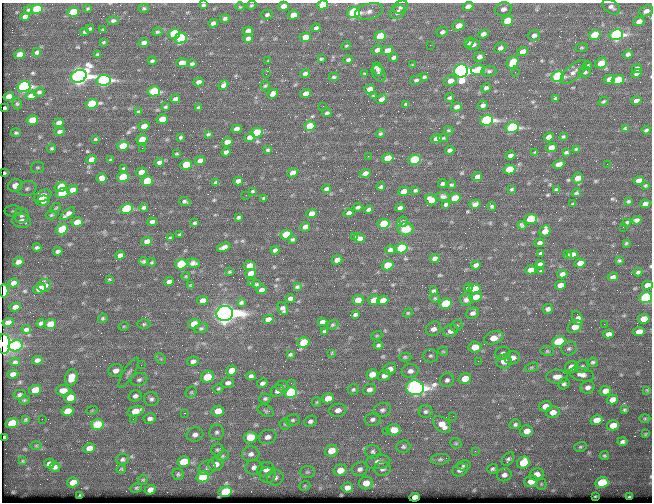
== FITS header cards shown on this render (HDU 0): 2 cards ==
NAXIS1  =                  650 / Width of table row in bytes
NAXIS2  =                  500 / Number of rows in table

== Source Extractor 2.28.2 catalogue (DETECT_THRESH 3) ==
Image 650 x 500 px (HDU 0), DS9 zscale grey, 1 PNG px = 1 image px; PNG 654 x 504 px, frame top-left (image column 1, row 500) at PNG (2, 3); each listed source drawn as its Kron ellipse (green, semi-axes under 4 px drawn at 4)
Background 357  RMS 1.2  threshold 3.63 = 3 sigma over >= 5 px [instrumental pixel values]
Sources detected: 525; of the 525, the 500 brightest by FLUX_AUTO listed and drawn (25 fainter detections omitted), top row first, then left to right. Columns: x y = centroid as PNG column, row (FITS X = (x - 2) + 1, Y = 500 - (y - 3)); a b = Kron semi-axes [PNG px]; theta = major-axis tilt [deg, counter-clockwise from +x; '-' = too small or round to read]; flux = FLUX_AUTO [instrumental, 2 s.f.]
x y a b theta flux
203 5 4 3 - 140
251 5 5 4 - 120
323 5 6 4 10 1600
283 6 5 4 - 600
240 7 5 4 - 85
400 7 8 6 28 230
468 7 5 4 - 740
611 7 10 6 -33 280
88 8 3 3 - 91
144 8 5 4 - 110
37 9 6 5 - 3900
503 9 8 7 - 480
28 10 4 3 - 110
369 11 14 8 16 500
646 11 7 5 22 370
73 12 6 4 17 1900
397 12 8 6 34 460
354 13 6 5 - 12000
267 15 6 5 - 200
293 15 5 4 - 860
25 17 5 4 - 370
225 18 5 4 - 170
113 20 5 4 - 160
507 21 6 5 - 1900
639 21 5 4 - 500
213 23 4 4 - 240
459 26 6 5 - 780
316 28 5 4 - 220
90 29 4 3 - 130
103 30 4 3 - 77
248 31 5 4 - 390
85 32 4 3 - 130
157 32 5 3 - 110
442 32 6 4 21 210
174 34 6 5 - 4500
483 34 5 4 - 320
534 35 6 5 - 310
595 35 6 5 - 2600
616 35 7 5 13 18000
380 36 6 4 17 3700
305 37 5 4 - 880
181 38 6 5 - 4800
248 38 5 4 - 270
104 42 4 2 - 85
144 43 5 4 - 380
469 43 5 4 - 150
473 44 6 5 - 340
430 45 2 2 - 120
346 46 5 3 - 89
500 48 6 5 - 290
582 48 6 3 8 94
377 50 6 4 16 360
387 50 6 4 21 730
37 52 4 4 - 190
523 52 5 4 - 710
97 54 4 3 - 100
628 54 5 4 - 240
19 55 5 4 - 910
393 57 4 3 - 200
479 57 5 5 - 290
321 59 4 3 - 110
348 60 5 4 - 220
152 61 4 3 - 130
268 61 3 2 - 71
513 62 7 5 50 2600
182 63 6 4 2 580
601 63 6 5 - 1300
192 64 4 3 - 170
412 65 4 3 - 70
587 66 5 3 - 190
378 69 7 4 -67 340
637 69 5 4 - 380
478 70 7 5 10 4100
461 71 7 6 - 51000
489 71 7 5 6 190
515 72 3 2 - 79
574 72 16 7 41 490
585 72 6 5 - 180
379 73 9 6 -56 320
266 74 3 2 - 100
305 74 5 4 - 250
364 74 4 3 - 88
637 74 5 4 - 360
79 76 8 6 22 61000
334 77 5 3 - 120
424 77 4 3 - 130
558 77 6 5 - 11000
609 79 6 4 15 860
104 80 7 5 7 20000
416 80 6 4 14 130
618 80 6 5 - 3200
450 81 6 5 - 540
199 82 5 4 - 350
223 85 5 4 - 330
265 86 5 3 - 100
24 87 6 5 - 18000
486 88 5 4 - 200
370 89 5 4 - 600
154 91 6 5 - 5400
39 92 5 4 - 160
273 94 5 4 - 360
306 94 5 4 - 710
9 96 5 4 - 860
31 96 5 4 - 460
373 96 3 3 - 84
449 98 4 3 - 140
555 98 4 3 - 130
175 99 5 4 - 280
381 99 6 4 29 430
603 101 5 3 - 120
636 101 5 4 - 400
17 104 5 4 - 110
92 104 6 5 - 3200
406 104 4 3 - 110
483 105 5 4 - 260
323 106 2 2 - 140
165 107 4 3 - 110
198 107 3 3 - 110
456 107 5 4 - 350
5 108 3 3 - 140
138 112 4 3 - 140
327 113 4 3 - 170
162 119 5 4 - 1600
32 120 6 4 16 1700
486 120 7 5 11 20000
59 123 5 4 - 470
144 126 5 4 - 850
310 126 6 4 17 1700
512 127 6 5 - 12000
236 129 5 4 - 340
625 129 4 3 - 120
448 130 5 3 - 95
646 130 4 3 - 130
59 131 5 4 - 220
16 133 5 4 - 140
257 133 6 5 - 3600
208 134 4 3 - 110
380 134 4 3 - 110
180 137 3 3 - 110
250 137 5 4 - 660
548 137 5 4 - 390
563 137 3 3 - 100
443 138 5 3 - 95
95 139 3 2 - 85
142 139 5 4 - 1200
436 139 5 4 - 530
227 142 5 4 - 610
123 146 6 4 17 2000
551 147 5 4 - 570
52 148 5 3 - 120
142 148 2 2 - 630
576 149 3 3 - 84
268 150 3 3 - 110
450 150 5 4 - 250
226 152 5 4 - 260
535 152 3 3 - 76
566 152 4 3 - 120
177 154 4 2 - 76
368 156 2 2 - 67
510 156 5 4 - 300
388 158 6 4 17 1700
91 159 5 4 - 450
110 160 4 3 - 97
414 160 6 5 - 4700
200 161 5 4 - 460
159 162 5 4 - 250
559 164 6 4 18 540
607 164 2 2 - 210
186 165 6 5 - 2100
37 167 6 5 - 140
124 168 4 3 - 110
509 170 6 5 - 3000
141 172 5 4 - 640
5 173 3 3 - 100
292 173 5 4 - 550
365 173 5 4 - 430
123 177 6 4 14 3100
477 177 5 4 - 360
102 178 5 5 - 510
578 178 6 5 - 880
147 181 6 5 - 2900
238 181 5 4 - 310
639 181 5 4 - 520
216 182 4 3 - 140
443 184 4 3 - 170
451 185 5 3 - 110
645 185 3 3 - 86
15 186 7 6 - 970
61 187 6 5 - 1900
381 187 4 3 - 150
27 188 9 7 18 290
326 189 4 4 - 190
512 189 4 3 - 100
556 189 3 3 - 110
72 190 6 4 17 550
415 190 4 3 - 130
253 191 4 3 - 87
404 191 5 4 - 980
62 193 6 5 - 3400
576 193 4 3 - 140
246 195 2 2 - 75
43 196 9 5 24 1300
443 197 7 4 -3 230
264 198 4 3 - 110
455 198 6 4 13 1700
431 200 6 5 - 920
43 201 7 5 13 410
185 201 6 3 -19 160
628 201 3 3 - 100
475 204 6 4 12 340
573 204 3 2 - 81
645 204 5 4 - 410
446 205 4 3 - 170
492 206 4 3 - 140
144 207 4 3 - 170
358 207 4 3 - 160
56 208 6 4 37 100
400 208 5 4 - 270
126 209 6 5 - 6500
369 209 4 4 - 200
13 211 8 6 -1 210
311 213 5 4 - 600
348 213 5 4 - 290
68 214 9 4 38 440
21 215 7 7 - 290
51 215 5 4 - 100
238 217 4 3 - 130
531 219 6 5 - 5100
637 220 5 4 - 260
21 221 9 7 -8 530
77 222 6 4 15 1100
152 222 5 4 - 250
403 222 5 5 - 200
627 222 4 3 - 120
195 223 4 3 - 120
384 224 6 5 - 2700
522 225 4 4 - 180
305 227 5 4 - 430
623 227 2 2 - 230
62 229 6 5 - 2400
405 229 8 6 -1 1100
545 231 6 5 - 700
286 234 6 5 - 2600
180 235 3 3 - 94
355 236 4 2 - 83
170 238 3 2 - 69
359 238 5 4 - 400
293 239 4 3 - 130
147 241 5 4 - 530
539 243 5 4 - 220
626 243 3 2 - 70
224 247 7 4 20 380
37 248 4 3 - 150
401 248 6 5 - 7100
275 250 4 4 - 220
390 250 5 4 - 240
58 251 5 4 - 190
541 253 4 3 - 120
572 254 6 4 11 390
120 255 5 4 - 300
567 255 4 3 - 120
435 258 5 4 - 270
337 260 5 4 - 570
144 261 4 3 - 130
619 261 3 3 - 93
18 262 5 4 - 390
152 262 4 3 - 92
193 263 6 4 -7 260
580 263 5 4 - 570
181 264 6 5 - 5700
540 264 4 4 - 210
388 265 6 5 - 2300
476 265 5 4 - 310
249 266 5 4 - 810
531 270 5 4 - 560
541 271 4 2 - 95
229 272 4 3 - 79
638 272 4 3 - 130
251 273 5 4 - 620
562 274 5 4 - 330
186 276 4 3 - 67
613 277 5 4 - 210
109 279 3 2 - 71
169 281 5 4 - 310
13 283 5 4 - 350
252 283 4 3 - 120
257 284 4 3 - 130
44 285 6 6 - 390
190 285 3 3 - 65
560 285 5 4 - 670
647 285 5 4 - 460
297 287 4 3 - 120
39 288 6 5 - 1400
468 288 4 3 - 130
475 289 6 5 - 1200
261 290 5 4 - 360
4 291 6 4 -89 460
434 291 4 3 - 170
476 297 6 5 - 770
290 298 5 4 - 260
435 298 4 4 - 92
646 298 6 5 - 13000
203 300 5 4 - 510
358 300 5 5 - 860
374 300 6 5 - 1700
383 300 5 4 - 680
466 300 6 6 - 290
241 303 4 3 - 140
445 304 6 5 - 3600
15 307 5 4 - 430
283 309 6 4 -64 290
548 309 5 4 - 260
225 313 8 7 - 120000
408 313 5 4 - 92
473 313 7 5 23 270
355 314 4 3 - 160
103 318 5 4 - 120
578 318 7 5 -66 290
268 319 5 4 - 480
644 319 6 5 - 1200
322 322 5 4 - 360
8 323 5 4 - 540
41 323 4 3 - 160
50 324 6 5 - 1200
144 324 6 5 - 150
194 324 6 5 - 1200
604 324 2 2 - 330
333 325 6 4 20 110
124 326 5 3 - 75
457 326 6 5 - 130
575 327 8 5 32 990
201 328 7 4 20 130
26 329 5 3 - 210
433 329 8 7 - 440
325 331 4 3 - 160
451 331 7 6 - 560
639 332 6 4 7 820
608 334 5 4 - 410
377 335 6 3 20 71
493 338 10 6 20 900
303 342 6 5 - 2700
559 342 7 5 15 4300
4 344 10 6 -89 5500
378 345 5 3 - 140
15 346 7 5 13 6300
475 347 6 5 - 1300
569 348 8 7 - 230
443 351 5 4 - 100
547 351 7 5 -14 130
503 353 8 6 16 290
290 354 4 3 - 130
331 354 3 2 - 220
430 356 7 7 - 220
405 357 6 4 0 130
512 358 8 6 15 550
161 359 6 4 -45 130
37 360 5 4 - 320
193 361 5 4 - 300
478 361 3 2 - 150
504 361 8 7 - 750
15 362 4 3 - 150
593 362 5 4 - 150
141 365 3 2 - 82
582 366 7 6 - 190
531 367 7 4 19 120
571 367 7 5 17 890
390 369 7 5 25 560
116 370 7 6 - 500
231 370 6 5 - 1000
410 371 8 6 9 400
129 373 17 5 58 330
13 374 5 4 - 330
372 374 6 5 - 860
581 374 12 6 -12 540
384 375 6 5 - 390
251 376 4 4 - 220
207 377 6 6 - 2700
557 377 11 7 2 600
71 378 8 6 74 1100
465 379 6 5 - 1400
139 380 8 6 22 260
447 380 7 6 - 270
228 383 6 5 - 300
262 383 5 4 - 220
291 383 3 3 - 94
564 384 6 5 - 180
282 386 6 5 - 140
588 387 7 6 - 320
415 388 9 7 -11 54000
218 389 5 4 - 110
353 389 5 5 - 150
35 390 6 5 - 1500
369 390 7 5 22 360
647 390 4 4 - 70
63 391 7 5 2 770
277 391 7 5 24 360
605 391 6 5 - 670
191 392 6 5 - 130
291 392 6 5 - 8200
20 395 6 4 13 160
135 396 6 5 - 270
70 398 6 5 - 1500
328 398 6 5 - 1100
151 399 7 7 - 260
265 399 6 5 - 150
24 400 5 4 - 95
612 400 6 4 17 710
317 402 5 4 - 97
545 406 6 5 - 720
92 410 6 3 19 83
338 410 8 6 10 480
382 410 9 7 21 280
624 410 3 3 - 100
68 411 6 5 - 1500
136 411 8 5 18 1300
218 411 6 5 - 1100
266 411 9 5 -28 180
426 411 7 6 - 210
553 412 7 6 - 670
184 413 3 2 - 100
453 416 3 2 - 64
150 418 6 5 - 310
645 418 5 3 - 88
26 419 4 3 - 110
42 419 2 2 - 130
133 419 2 2 - 150
373 419 8 6 12 270
292 420 7 6 - 180
596 420 6 5 - 950
310 421 6 5 - 250
12 423 6 5 - 2600
285 424 5 5 - 140
442 424 10 6 -40 960
515 424 5 4 - 180
97 425 6 5 - 4900
613 425 6 5 - 880
394 430 6 5 - 1000
386 431 2 2 - 420
527 431 6 5 - 680
217 432 8 7 - 250
195 434 8 7 - 350
646 434 4 3 - 82
4 437 4 2 - 120
250 437 6 5 - 2000
268 437 9 7 17 490
622 442 5 3 - 200
456 443 6 5 - 120
36 446 6 4 1 92
403 447 7 6 - 180
580 447 6 5 - 120
89 448 6 5 - 670
217 450 6 5 - 150
331 451 7 5 20 1200
475 451 2 2 - 260
373 452 8 6 -19 230
251 454 9 7 4 400
222 456 7 4 27 160
604 456 5 4 - 110
122 459 6 5 - 200
440 459 9 5 5 190
508 459 7 5 51 200
23 461 4 3 - 73
184 462 6 5 - 2400
378 462 12 7 5 460
49 463 5 4 - 390
523 463 6 5 - 2700
216 464 8 7 - 590
464 465 7 5 10 170
55 467 5 5 - 230
254 467 8 7 - 390
207 468 9 7 29 290
121 469 5 3 - 99
266 469 8 7 - 560
360 469 8 7 - 300
382 469 8 7 - 300
493 469 5 4 - 150
340 470 6 5 - 960
460 470 8 6 25 340
307 472 7 6 - 190
178 474 6 5 - 150
536 474 7 6 - 820
268 475 8 7 - 240
504 475 7 6 - 320
203 477 6 5 - 4600
275 478 8 8 - 400
143 480 5 4 - 110
531 481 7 5 6 870
73 482 6 5 - 990
602 482 6 5 - 3300
366 483 7 6 - 910
541 484 5 5 - 130
305 486 6 4 21 110
136 488 6 4 15 120
347 488 6 5 - 480
150 490 5 4 - 480
225 492 6 5 - 3700
80 495 3 3 - 77
595 496 3 2 - 79
415 497 5 4 - 680
629 497 3 3 - 96
At the frame edge (FLAGS 8, measured only in part): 7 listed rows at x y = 203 5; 323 5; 503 9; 647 285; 4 291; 646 298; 4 344
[25 fainter detections neither listed nor drawn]